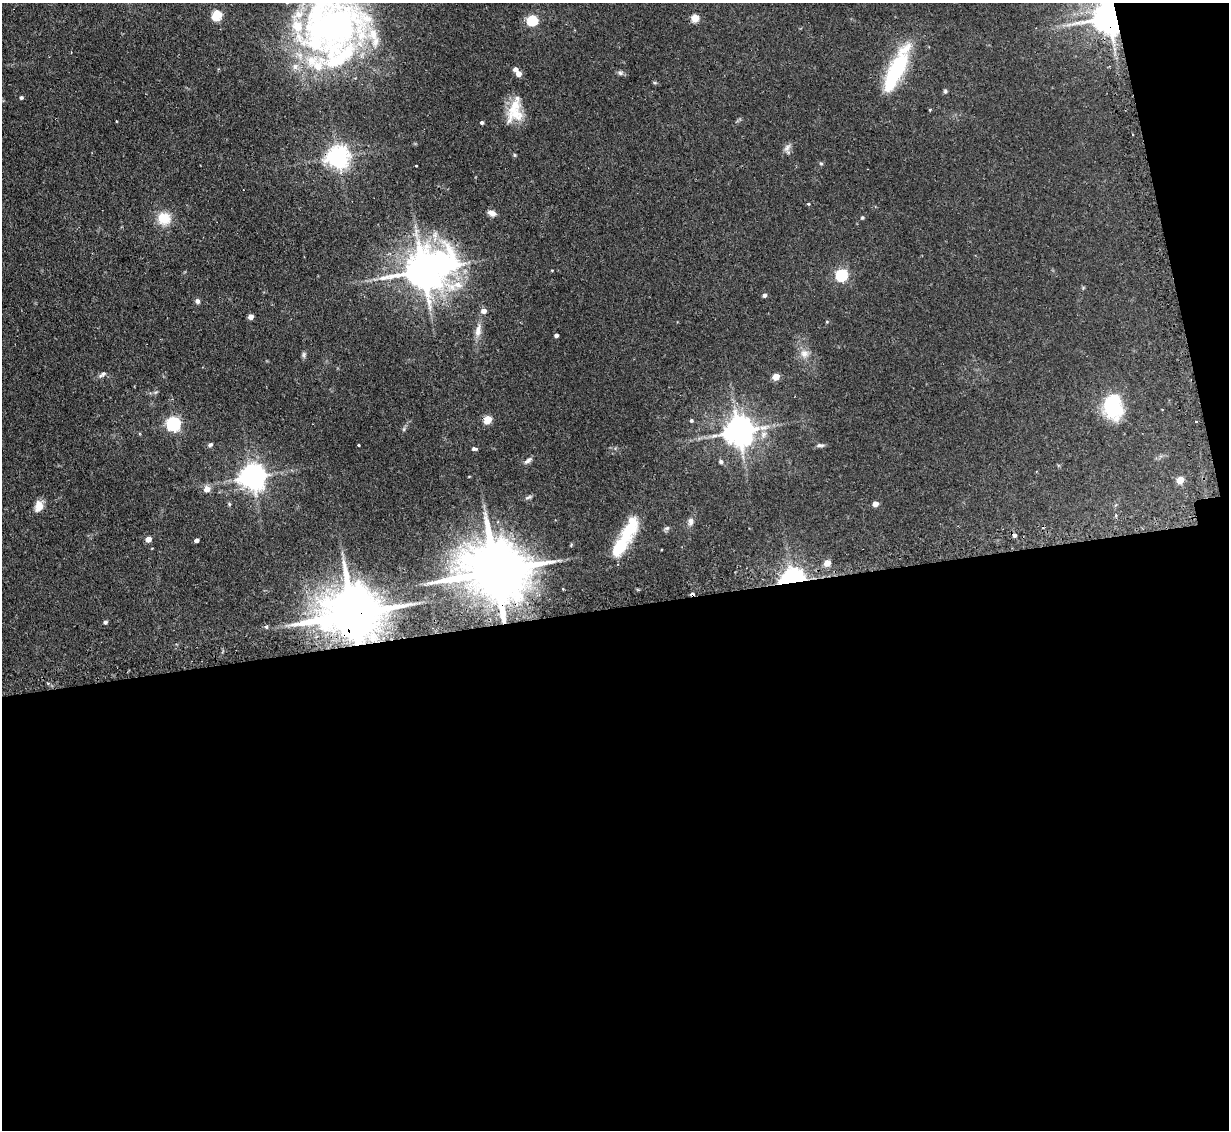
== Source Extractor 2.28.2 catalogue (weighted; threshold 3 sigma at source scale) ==
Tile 16 of 4 x 4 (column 4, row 4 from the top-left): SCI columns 3715-4941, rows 159-1286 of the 4972 x 4943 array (HDU 1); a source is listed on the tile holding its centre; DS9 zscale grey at full resolution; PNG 1231 x 1132 px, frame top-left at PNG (2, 3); no overlay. Shown black and unused: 49% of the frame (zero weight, under 2 of 3 exposures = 4% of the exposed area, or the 3 px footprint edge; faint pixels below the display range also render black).
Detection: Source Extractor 2.28.2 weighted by HDU 2 'WHT'; one run over the whole footprint, this tile lists its part. Background 0.137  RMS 0.0072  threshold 0.0322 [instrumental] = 3 sigma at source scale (4.5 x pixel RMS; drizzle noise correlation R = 1.50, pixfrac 1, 0.05/0.05 arcsec/px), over >= 5 px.
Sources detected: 75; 2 cosmic-ray / hot-pixel residue — not listed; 6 inside a brighter listed object's ellipse — not listed separately; the other 67 listed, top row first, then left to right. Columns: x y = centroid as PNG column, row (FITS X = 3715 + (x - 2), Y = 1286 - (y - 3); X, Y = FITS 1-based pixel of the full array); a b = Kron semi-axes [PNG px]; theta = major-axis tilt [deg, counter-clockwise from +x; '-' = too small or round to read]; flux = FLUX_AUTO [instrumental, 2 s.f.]
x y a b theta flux
217 15 5 5 - 41
1109 17 9 9 - 1400
695 18 5 5 - 17
532 20 5 5 - 60
330 26 82 67 45 300
515 69 5 4 - 3
896 71 50 13 64 67
620 73 7 6 - 1.7
519 74 5 5 - 5.3
945 91 6 5 - 1.1
21 97 4 4 - 1.5
930 110 3 3 - 1.1
516 114 27 17 28 15
482 122 4 4 - 1.4
787 148 12 7 53 3.1
514 155 6 4 -88 0.79
338 157 7 7 - 540
821 163 6 4 -1 0.86
416 166 3 2 - 0.77
808 204 3 3 - 1.3
492 213 10 6 -21 3.8
862 217 5 4 - 0.79
164 218 13 12 - 15
423 270 16 12 15 1800
841 275 6 5 - 91
764 295 5 4 - 2.1
197 301 6 5 - 2
484 311 6 5 - 3.8
251 317 4 4 - 4.9
827 322 5 3 - 0.54
478 331 18 8 79 6
556 335 4 3 - 2
804 353 12 11 - 5.6
304 355 9 5 -90 1.5
103 374 12 5 33 2.1
776 377 5 4 - 12
1112 407 24 17 -79 49
487 419 5 5 - 18
691 420 5 4 - 1.2
1196 421 3 2 - 0.83
173 423 6 6 - 160
404 429 6 4 72 1
739 431 9 8 - 1200
210 445 7 5 32 1.4
358 445 3 2 - 0.82
820 445 11 4 -3 1.7
474 449 6 4 -7 1.5
528 460 12 5 37 2.4
721 462 6 5 - 1.4
252 477 8 8 - 780
1180 480 5 4 - 12
207 489 6 6 - 5.9
528 497 10 4 24 1.5
229 504 5 4 - 0.89
875 504 4 4 - 5.6
38 506 13 9 78 7.1
690 521 11 7 85 3
667 528 8 4 26 1.4
628 533 41 15 60 31
148 539 5 4 - 6
196 540 4 4 - 2.4
827 563 5 5 - 9.4
495 571 22 15 5 6300
792 580 8 6 12 540
353 614 20 13 8 4700
105 622 5 5 - 1.5
266 627 5 5 - 1.2
Overlapping masked pixels (flux is a lower limit): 5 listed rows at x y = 1109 17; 338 157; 495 571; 792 580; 353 614
Isophote crosses this tile's border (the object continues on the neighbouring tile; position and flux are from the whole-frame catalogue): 2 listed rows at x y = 1109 17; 330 26